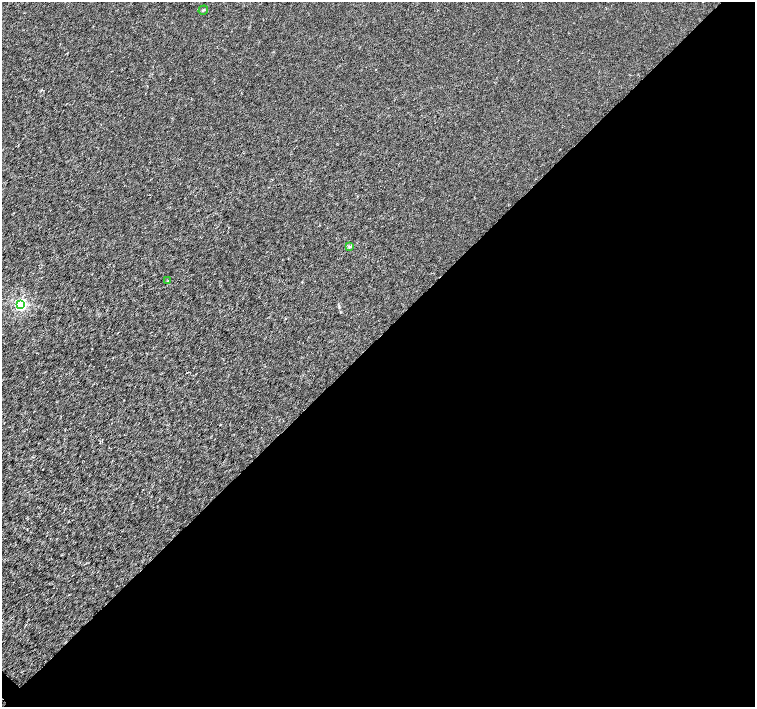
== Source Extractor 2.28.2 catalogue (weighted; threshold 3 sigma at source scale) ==
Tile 12 of 4 x 4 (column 4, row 3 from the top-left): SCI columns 4522-6026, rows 1638-3046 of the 6026 x 6026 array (HDU 1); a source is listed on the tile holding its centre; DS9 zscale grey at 2 x 2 block average (1 PNG px = mean of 2 x 2 image px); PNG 757 x 709 px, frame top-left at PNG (2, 2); each listed source drawn as its Kron ellipse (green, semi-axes under 4 px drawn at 4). Shown black and unused: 52% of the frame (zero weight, under 3 of 4 exposures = <1% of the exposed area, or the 3 px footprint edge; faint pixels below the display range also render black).
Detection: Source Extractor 2.28.2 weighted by HDU 2 'WHT'; one run over the whole footprint, this tile lists its part. Background 0.00102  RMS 0.0021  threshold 0.00956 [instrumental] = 3 sigma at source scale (4.5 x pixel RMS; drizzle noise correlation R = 1.50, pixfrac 1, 0.0396/0.0396 arcsec/px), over >= 5 px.
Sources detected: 4; all 4 listed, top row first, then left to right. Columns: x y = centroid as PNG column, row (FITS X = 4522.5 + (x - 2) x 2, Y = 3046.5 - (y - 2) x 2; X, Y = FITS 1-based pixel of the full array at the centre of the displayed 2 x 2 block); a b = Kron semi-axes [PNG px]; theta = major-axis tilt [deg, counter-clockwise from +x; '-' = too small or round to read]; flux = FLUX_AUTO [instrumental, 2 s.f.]
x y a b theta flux
203 10 5 2 - 0.53
349 247 3 3 - 0.58
168 281 3 3 - 0.33
20 305 3 3 - 80